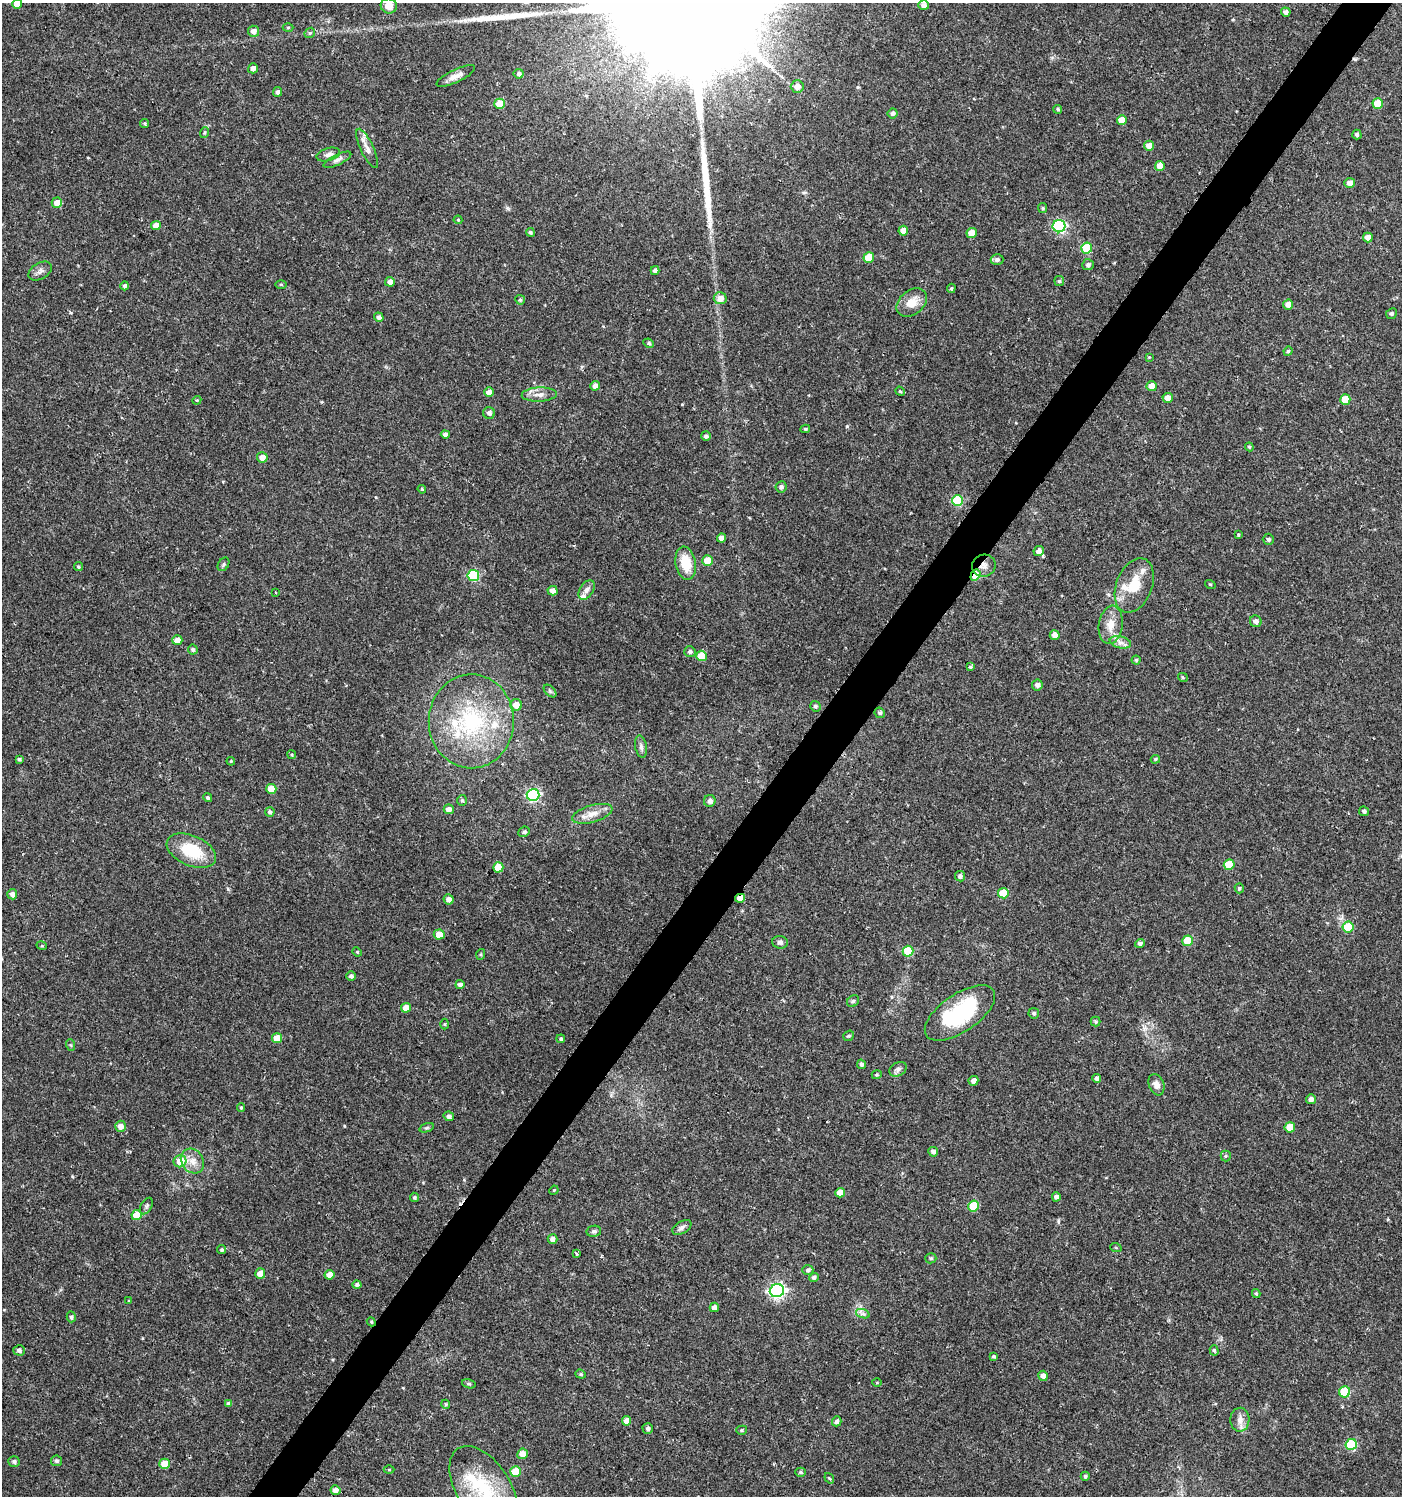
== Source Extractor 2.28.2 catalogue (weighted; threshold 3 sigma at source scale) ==
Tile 10 of 4 x 4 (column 2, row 3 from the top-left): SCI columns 1643-3042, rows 1496-2989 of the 6032 x 6001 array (HDU 1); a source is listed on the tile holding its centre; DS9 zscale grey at full resolution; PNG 1404 x 1498 px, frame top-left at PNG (2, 3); each listed source drawn as its Kron ellipse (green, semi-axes under 4 px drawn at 4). Shown black and unused: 4% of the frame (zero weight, under 2 of 3 exposures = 1% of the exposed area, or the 3 px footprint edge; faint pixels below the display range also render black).
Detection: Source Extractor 2.28.2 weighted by HDU 2 'WHT'; one run over the whole footprint, this tile lists its part. Background 0.025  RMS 0.0041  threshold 0.0186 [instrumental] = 3 sigma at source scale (4.5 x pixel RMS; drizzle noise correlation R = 1.50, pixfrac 1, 0.0396/0.0396 arcsec/px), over >= 5 px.
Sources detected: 229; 1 cosmic-ray / hot-pixel residue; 2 long thin detections or spike segments (spike, bleed or trail) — neither listed nor drawn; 7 inside a brighter listed object's ellipse — not listed separately; the other 219 listed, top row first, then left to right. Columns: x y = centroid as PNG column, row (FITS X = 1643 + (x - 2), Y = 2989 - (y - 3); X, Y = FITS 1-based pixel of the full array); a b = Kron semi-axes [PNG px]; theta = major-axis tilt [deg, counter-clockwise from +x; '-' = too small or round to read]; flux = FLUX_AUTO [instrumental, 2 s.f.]
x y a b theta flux
17 4 5 5 - 4.7
923 5 5 4 - 1.7
389 6 8 7 - 4
1286 12 5 4 - 1.5
288 27 5 3 - 0.41
253 31 5 5 - 2.2
310 33 6 4 44 0.67
253 68 5 5 - 2.1
519 74 5 5 - 1.1
456 76 21 6 26 3
797 86 6 6 - 2.5
278 92 5 4 - 1.2
1378 103 5 5 - 9.4
500 104 5 5 - 10
1058 109 4 4 - 0.59
893 113 5 5 - 1.2
1122 120 5 5 - 5.9
145 124 4 4 - 0.63
204 133 5 3 - 0.42
1357 135 5 4 - 0.86
1149 146 5 5 - 3.2
367 148 21 6 -65 2.8
328 154 12 6 17 1.6
337 160 15 5 26 1.6
1160 166 5 5 - 4.6
1350 183 5 5 - 2.2
57 203 5 5 - 3.9
1043 208 5 4 - 0.54
458 220 4 4 - 0.41
156 225 5 4 - 3.8
1059 226 6 6 - 55
903 231 5 5 - 4.6
530 232 4 4 - 0.71
972 233 5 5 - 4.9
1368 237 5 5 - 2.4
1087 248 5 5 - 14
869 258 5 5 - 9.2
997 260 6 5 - 1.2
1088 265 6 5 - 1.1
40 271 13 8 31 1.9
655 271 4 4 - 1.8
1059 281 5 5 - 0.64
390 282 5 4 - 2
281 284 6 4 -1 0.45
125 286 4 4 - 0.84
951 288 5 4 - 0.53
720 298 6 6 - 3.3
520 300 5 5 - 0.64
912 302 17 12 39 5.9
1288 304 5 5 - 2.9
1391 314 5 5 - 0.75
379 317 5 4 - 1.2
649 343 5 4 - 0.72
1288 351 5 4 - 0.54
1149 357 3 3 - 0.34
595 386 5 4 - 2.2
1152 386 5 5 - 2.9
900 391 5 4 - 0.54
489 392 5 4 - 2.6
539 395 17 7 2 2.9
1168 398 5 5 - 2.8
1345 399 5 5 - 7.8
197 400 4 3 - 0.35
489 413 6 6 - 1.4
805 429 5 4 - 0.6
445 434 4 4 - 1.4
706 436 5 4 - 1.2
1249 447 4 4 - 0.49
262 457 5 5 - 3.3
781 487 6 5 - 1.1
422 489 4 3 - 0.45
958 500 5 5 - 24
1238 535 3 3 - 1.2
721 538 4 4 - 2.8
1268 539 6 5 - 0.96
1039 551 5 5 - 2.1
707 561 5 5 - 8.4
686 563 17 10 -80 10
223 564 7 5 57 0.72
984 566 12 11 - 2.8
78 567 4 4 - 0.62
473 575 6 5 - 29
975 575 6 4 57 5.8
1210 584 5 3 - 0.37
1134 585 28 18 68 11
587 590 11 6 55 1.8
553 591 5 4 - 2.5
275 593 3 2 - 0.52
1256 621 6 5 - 1.7
1111 625 19 12 81 5.6
1055 635 5 5 - 2.3
177 640 5 5 - 3.8
1120 642 11 6 -13 2
193 650 5 5 - 0.89
690 652 5 5 - 1.1
701 656 5 5 - 10
1136 660 4 4 - 0.58
970 666 3 3 - 1.4
1183 677 5 4 - 0.49
1037 685 5 5 - 1.5
550 691 8 4 -46 0.77
516 705 6 5 - 3.8
815 706 5 5 - 0.77
880 713 5 5 - 0.73
471 721 47 42 90 48
641 747 11 5 -81 1.4
292 755 4 3 - 0.43
19 759 4 3 - 0.6
1155 759 5 4 - 0.49
231 761 4 4 - 0.43
271 789 5 5 - 6
533 795 6 6 - 57
208 798 4 4 - 0.73
462 800 5 4 - 0.66
710 801 6 6 - 1.7
449 809 5 5 - 2.5
1364 811 5 4 - 1
270 812 5 4 - 0.91
592 814 21 8 16 4.3
524 832 6 5 - 0.76
191 851 26 15 -23 15
1229 865 5 5 - 9.3
498 867 5 5 - 9.7
960 876 5 5 - 1.2
1239 888 5 4 - 0.65
1003 893 5 5 - 8.8
12 894 5 5 - 1.8
740 898 5 4 - 3.4
449 899 5 5 - 2.2
1348 927 5 5 - 12
439 934 5 5 - 4.6
1188 941 5 5 - 11
780 942 8 6 -4 1.2
1140 943 5 4 - 1.2
42 946 5 3 - 0.4
908 951 5 5 - 14
357 952 5 4 - 0.45
481 954 5 3 - 0.41
351 976 5 5 - 1.1
460 985 4 4 - 1.4
853 1001 6 5 - 0.79
406 1008 5 4 - 4.2
960 1013 40 19 34 35
1034 1013 5 5 - 0.78
1096 1022 5 5 - 0.7
445 1024 5 3 - 0.42
849 1036 6 4 38 0.64
277 1038 5 5 - 6.3
561 1039 4 4 - 0.69
71 1045 6 3 -70 0.49
862 1064 5 4 - 0.96
898 1069 9 6 29 1.5
877 1075 5 4 - 0.54
1097 1078 4 4 - 1.3
973 1081 5 4 - 1.8
1156 1085 11 7 -69 2.4
1311 1099 5 5 - 1.5
241 1107 4 4 - 0.46
449 1116 5 4 - 1.2
120 1126 5 5 - 2.6
1290 1127 5 5 - 6.3
427 1128 7 4 19 0.65
933 1152 5 5 - 1.3
1226 1156 5 5 - 0.61
180 1161 6 6 - 6.9
192 1161 13 11 -53 4
554 1190 5 4 - 0.38
840 1193 5 4 - 4
414 1197 5 4 - 0.74
1056 1197 4 4 - 1.3
146 1206 9 5 60 0.9
974 1206 5 5 - 14
136 1215 5 5 - 6.9
682 1227 10 6 32 1.4
594 1231 7 5 10 0.86
553 1239 5 4 - 1.7
1116 1248 6 3 -20 0.38
222 1250 4 4 - 0.54
576 1254 3 3 - 4.5
931 1258 5 5 - 0.72
808 1270 5 5 - 1
260 1273 5 5 - 5
330 1275 5 5 - 4.7
814 1277 5 4 - 0.92
357 1285 4 4 - 0.94
777 1291 7 6 - 100
1256 1293 4 3 - 0.6
129 1301 4 3 - 0.38
714 1307 4 4 - 1.8
863 1314 7 4 -19 1
71 1317 5 4 - 0.96
371 1322 5 4 - 0.49
19 1350 6 5 - 1.1
1214 1350 5 4 - 0.64
994 1356 3 3 - 1.3
581 1374 5 4 - 0.6
1043 1376 5 5 - 2.1
877 1382 5 3 - 0.33
469 1384 7 4 -17 0.62
1345 1392 5 5 - 20
229 1404 4 4 - 1.4
446 1404 5 4 - 0.57
1240 1420 12 9 88 2.6
627 1421 5 4 - 2.8
837 1421 5 4 - 1.2
648 1429 5 5 - 1.2
742 1430 5 4 - 0.61
1351 1444 6 5 - 22
522 1454 5 5 - 3.1
56 1461 5 5 - 0.91
14 1462 6 5 - 1.1
165 1464 5 5 - 7.3
389 1470 5 3 - 0.35
516 1471 5 5 - 8.3
800 1472 5 4 - 0.65
1085 1476 4 4 - 0.84
829 1478 6 3 -53 0.49
484 1488 47 26 -57 27
335 1490 5 5 - 2.4
Overlapping masked pixels (flux is a lower limit): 4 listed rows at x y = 984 566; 975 575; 740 898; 371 1322
Isophote crosses this tile's border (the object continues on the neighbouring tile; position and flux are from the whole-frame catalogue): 2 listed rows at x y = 17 4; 484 1488
Unlisted compact peaks at least as high as the median listed source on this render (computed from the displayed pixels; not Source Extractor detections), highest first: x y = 847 426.